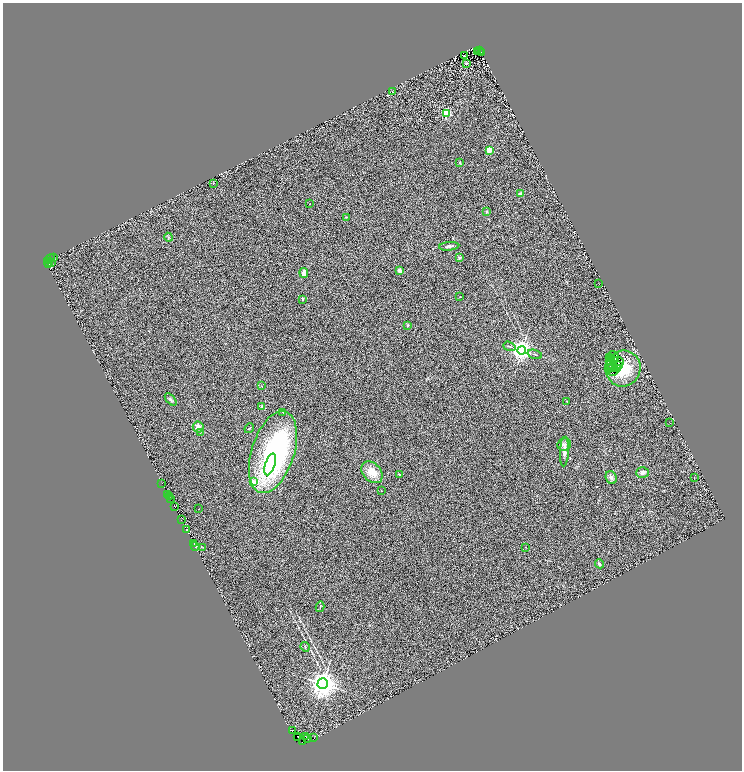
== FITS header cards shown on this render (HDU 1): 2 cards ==
NAXIS1  =                 1479
NAXIS2  =                 1536

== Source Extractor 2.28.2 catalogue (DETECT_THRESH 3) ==
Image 1479 x 1536 px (HDU 1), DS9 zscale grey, zoomed out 1/2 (1 PNG px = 2 x 2 image px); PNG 744 x 772 px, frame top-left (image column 2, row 1535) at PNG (3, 3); each listed source drawn as its Kron ellipse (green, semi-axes under 4 px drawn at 4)
Background 1.29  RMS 0.51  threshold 1.53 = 3 sigma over >= 5 px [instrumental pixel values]
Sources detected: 129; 42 cannot appear on this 1/2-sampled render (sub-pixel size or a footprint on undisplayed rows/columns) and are neither listed nor drawn; the other 87 listed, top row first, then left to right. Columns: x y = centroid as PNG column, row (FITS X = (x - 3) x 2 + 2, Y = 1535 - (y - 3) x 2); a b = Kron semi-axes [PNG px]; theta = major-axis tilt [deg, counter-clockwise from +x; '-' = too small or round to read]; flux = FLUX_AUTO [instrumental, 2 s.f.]
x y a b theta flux
477 51 2 1 - 330
479 51 3 1 - 280
481 53 2 1 - 370
464 55 2 1 - 29
466 63 3 2 - 41
393 92 2 2 - 46
446 113 3 3 - 7800
489 150 2 2 - 3000
460 163 3 2 - 140
213 183 2 2 - 180
520 194 4 3 - 210
310 204 2 2 - 64
487 211 4 3 - 110
346 217 3 3 - 58
168 237 4 3 - 110
449 246 10 3 6 280
53 257 2 1 - 230
459 257 2 2 - 550
50 259 5 1 - 360
48 262 4 2 - 1300
52 262 3 1 - 160
49 264 3 1 - 750
399 270 2 2 - 1200
304 273 5 4 - 680
599 284 2 1 - 110
460 297 2 2 - 48
303 299 2 2 - 320
408 325 4 3 - 98
509 346 6 2 -18 110
522 350 4 4 - 59000
535 354 7 2 -18 88
614 356 6 3 -55 290
609 358 2 1 - 81
612 358 2 2 - 99
614 361 3 2 - 81
618 361 6 2 -7 85
610 362 4 4 - 170
610 365 3 2 - 96
619 366 3 2 - 92
612 368 3 2 - 140
609 369 2 1 - 78
617 369 4 1 - 83
623 369 18 17 - 3000
614 371 6 3 27 170
262 386 3 2 - 42
171 399 7 3 -47 160
567 401 2 2 - 140
262 407 2 2 - 1000
283 412 2 2 - 73
670 423 2 1 - 96
198 427 5 5 - 490
249 428 5 2 - 72
200 432 2 2 - 46
564 445 7 6 - 340
564 451 15 4 87 590
273 452 42 21 72 20000
270 464 11 5 71 1600
372 472 12 9 -48 1300
642 473 6 5 - 380
399 474 2 2 - 250
611 477 6 5 - 280
694 478 3 2 - 45
253 482 2 2 - 1000
162 483 2 1 - 72
381 491 2 2 - 78
168 494 3 2 - 440
169 496 3 1 - 120
171 498 2 2 - 150
175 507 3 2 - 200
199 509 2 1 - 55
182 520 3 1 - 150
187 530 2 2 - 560
194 544 2 2 - 290
195 546 4 2 - 820
203 547 3 2 - 57
526 547 2 1 - 46
599 564 4 3 - 170
320 607 5 2 - 75
305 647 5 2 - 73
323 684 5 5 - 110000
293 730 3 1 - 65
298 736 2 1 - 1000
306 737 2 1 - 21
298 738 2 1 - 1200
308 738 2 1 - 54
314 738 2 1 - 360
302 741 2 1 - 120
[42 sub-pixel or undisplayed-footprint detections neither listed nor drawn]